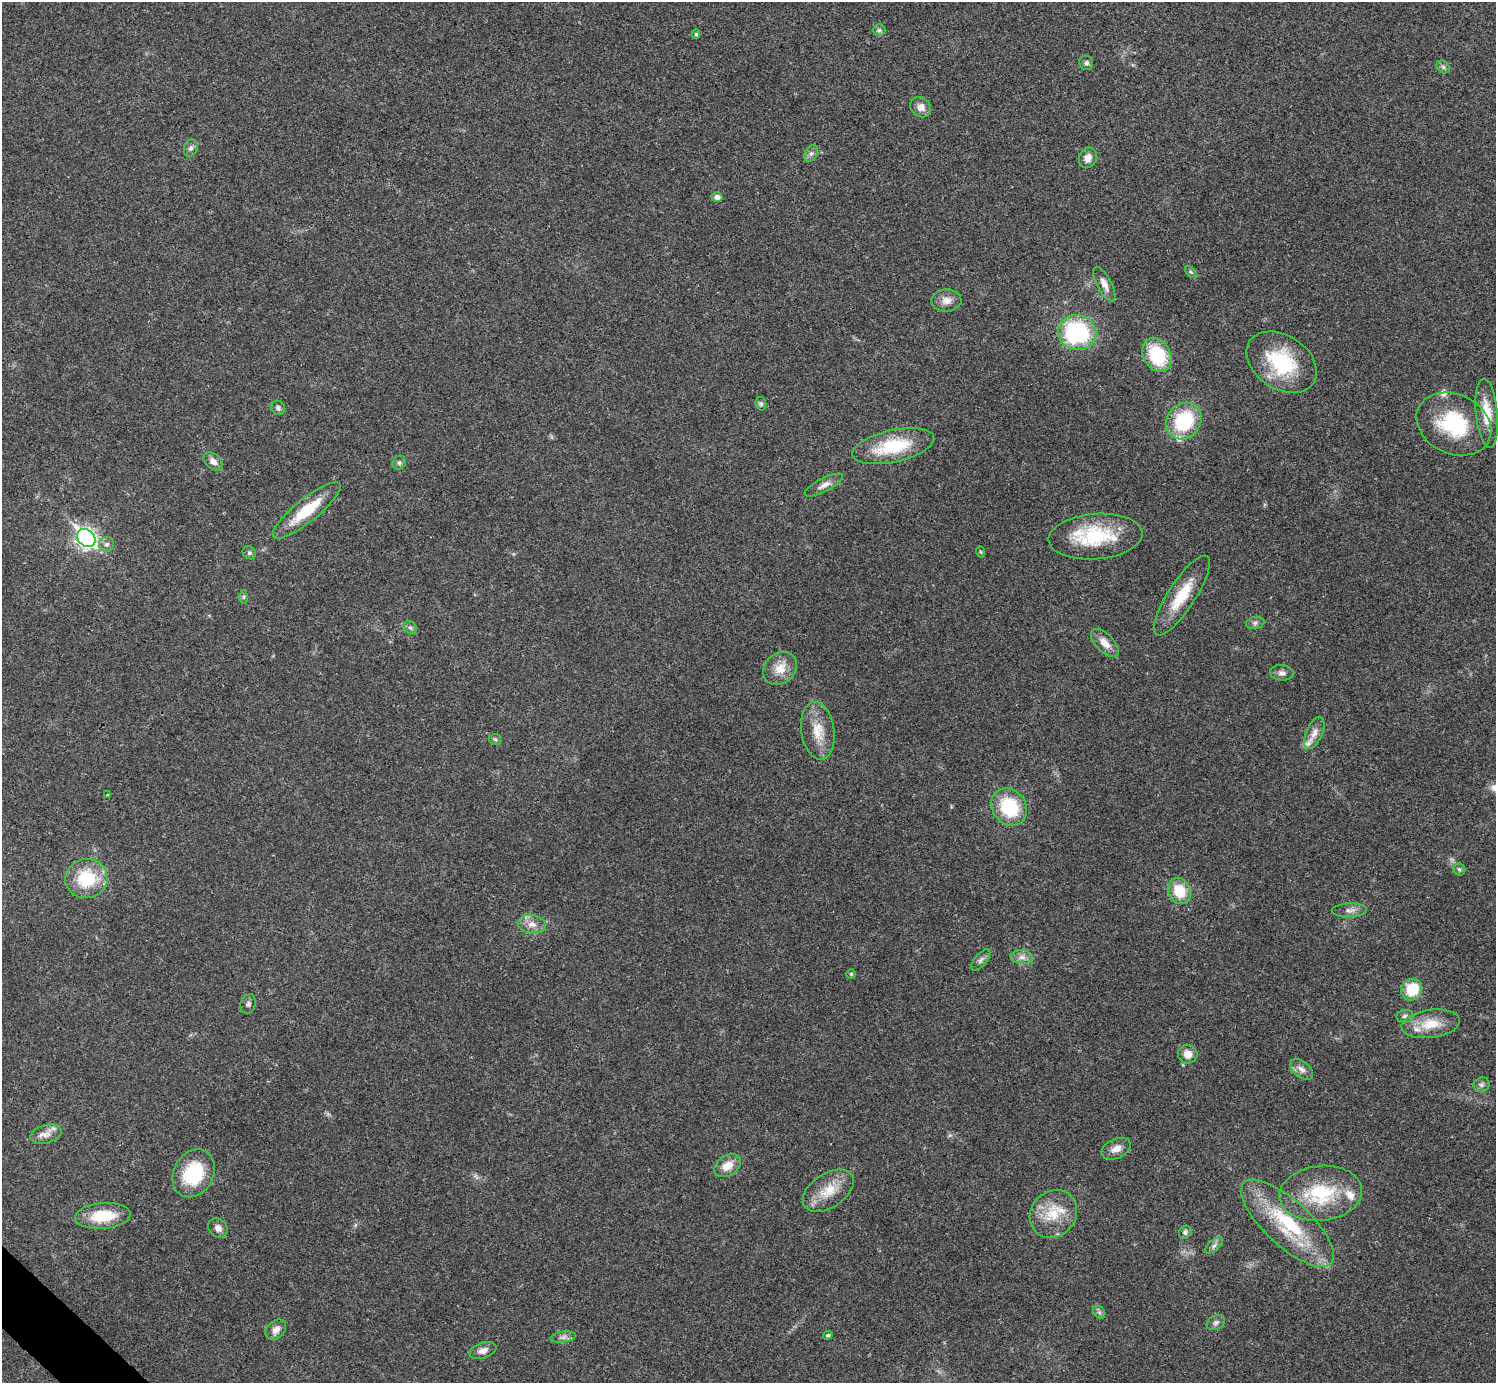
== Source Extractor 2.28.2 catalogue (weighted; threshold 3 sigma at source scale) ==
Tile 7 of 4 x 4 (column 3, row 2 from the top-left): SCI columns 2992-4485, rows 2923-4303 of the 5986 x 5986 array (HDU 1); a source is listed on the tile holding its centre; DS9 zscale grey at full resolution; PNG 1498 x 1385 px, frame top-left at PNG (2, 2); each listed source drawn as its Kron ellipse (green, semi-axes under 4 px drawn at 4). Shown black and unused: <1% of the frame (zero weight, under 3 of 4 exposures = <1% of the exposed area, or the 3 px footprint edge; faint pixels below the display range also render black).
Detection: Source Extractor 2.28.2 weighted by HDU 2 'WHT'; one run over the whole footprint, this tile lists its part. Background 0.0221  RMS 0.0041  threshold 0.0185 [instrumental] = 3 sigma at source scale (4.5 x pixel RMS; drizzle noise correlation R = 1.50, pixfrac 1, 0.05/0.05 arcsec/px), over >= 5 px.
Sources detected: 80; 5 inside a brighter listed object's ellipse — not listed separately; the other 75 listed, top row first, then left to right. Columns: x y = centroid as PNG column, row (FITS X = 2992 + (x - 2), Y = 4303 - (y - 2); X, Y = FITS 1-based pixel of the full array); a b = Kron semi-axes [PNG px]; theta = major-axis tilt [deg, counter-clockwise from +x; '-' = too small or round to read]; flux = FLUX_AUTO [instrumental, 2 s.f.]
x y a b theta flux
879 30 6 6 - 0.9
696 34 5 4 - 0.72
1086 63 7 6 - 1.1
1443 67 7 5 -44 0.96
921 107 11 9 -43 3.2
191 148 9 6 71 1.4
811 153 9 6 63 1.4
1088 158 10 8 65 3
717 197 5 5 - 2
1191 272 7 4 -44 0.63
1104 284 19 7 -63 3.2
946 300 15 11 2 3.7
1077 333 19 17 -9 46
1157 355 18 13 -61 23
1282 362 38 26 -34 28
761 404 7 5 -75 0.78
278 408 7 6 - 1.2
1487 413 35 11 -84 9.7
1184 421 19 16 51 28
1454 424 39 30 -25 32
893 446 42 16 13 23
213 461 11 7 -39 2.5
399 463 7 6 - 1
824 485 21 7 27 2.9
307 510 42 11 39 17
1096 537 47 22 4 27
86 538 10 8 -42 170
107 544 7 7 - 1.4
981 552 6 3 -70 0.49
249 553 7 6 - 0.9
1182 595 47 13 57 14
244 597 6 4 90 0.69
1255 623 9 6 10 1.3
410 628 7 6 - 0.97
1105 643 17 9 -45 4.1
780 668 18 15 42 6.6
1282 673 12 7 -4 1.8
818 731 29 16 -81 9.6
1314 733 17 8 66 3.2
495 739 6 5 - 0.7
107 795 3 3 - 0.96
1009 807 20 16 -53 23
1459 869 6 5 - 0.98
86 878 21 19 13 19
1179 891 13 11 -60 11
1349 910 17 7 2 2.4
532 924 14 9 -8 3.7
1022 957 11 7 -6 2.3
981 960 13 6 49 1.5
851 974 4 4 - 0.52
1412 990 11 10 - 13
248 1004 10 7 68 1.2
1405 1016 8 6 8 1.3
1431 1024 29 14 8 10
1188 1054 10 9 - 3.8
1302 1069 13 8 -40 2.6
1482 1085 8 7 - 1.3
46 1134 16 9 15 3.6
1116 1149 15 9 24 3.3
727 1166 14 10 35 5.2
194 1173 25 20 61 24
828 1191 28 17 34 10
1321 1193 41 27 6 28
1053 1214 25 22 48 14
103 1216 28 13 5 13
1287 1223 59 22 -43 33
218 1228 10 9 - 2.4
1185 1232 7 6 - 1
1214 1245 11 5 41 1.4
1099 1312 7 5 -47 0.91
1216 1322 9 7 31 1.3
276 1330 12 8 44 3
828 1335 5 4 - 0.78
563 1337 13 5 8 1.6
483 1351 14 7 18 2.6